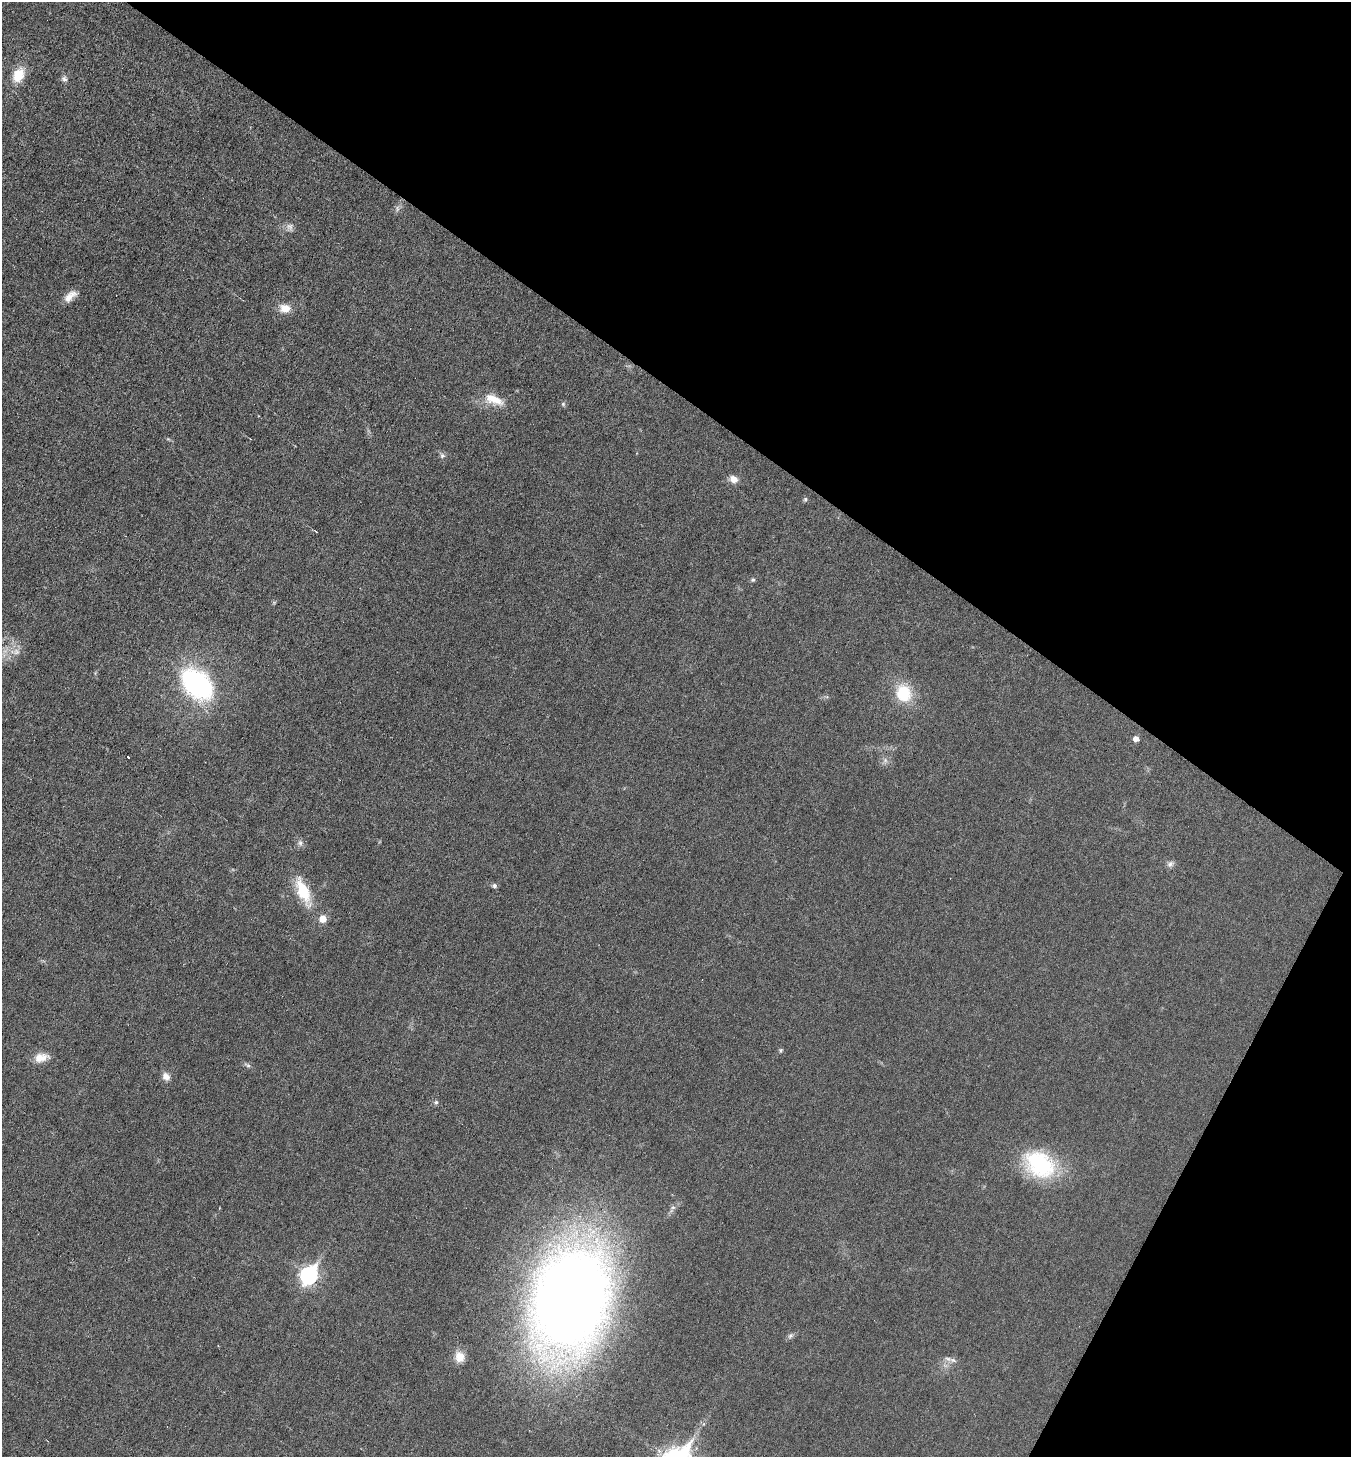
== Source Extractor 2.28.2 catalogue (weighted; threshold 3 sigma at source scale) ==
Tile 8 of 4 x 4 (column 4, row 2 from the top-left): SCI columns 4194-5542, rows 2913-4367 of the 5830 x 5822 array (HDU 1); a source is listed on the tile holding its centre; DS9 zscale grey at full resolution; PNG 1353 x 1459 px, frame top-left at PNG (2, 2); no overlay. Shown black and unused: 32% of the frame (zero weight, under 3 of 6 exposures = <1% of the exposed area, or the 3 px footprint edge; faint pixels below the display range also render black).
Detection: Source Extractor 2.28.2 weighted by HDU 2 'WHT'; one run over the whole footprint, this tile lists its part. Background 0.0178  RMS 0.0036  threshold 0.0147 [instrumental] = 3 sigma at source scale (4.09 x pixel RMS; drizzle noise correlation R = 1.36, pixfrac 0.8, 0.05/0.05 arcsec/px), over >= 5 px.
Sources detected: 36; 1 too faint to see at this stretch — not listed; the other 35 listed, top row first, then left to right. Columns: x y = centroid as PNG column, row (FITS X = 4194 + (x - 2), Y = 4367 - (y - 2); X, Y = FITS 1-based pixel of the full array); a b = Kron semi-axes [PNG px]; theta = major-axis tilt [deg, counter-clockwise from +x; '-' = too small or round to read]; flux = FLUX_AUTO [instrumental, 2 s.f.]
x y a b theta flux
18 75 18 12 61 7.4
64 79 9 7 -67 1.2
290 227 11 9 -61 1.6
70 296 17 8 41 3.3
285 308 13 10 -6 4.1
494 399 29 12 -20 6.9
563 404 6 6 - 0.6
442 456 8 7 - 0.93
734 479 10 8 -27 2.7
805 499 6 5 - 0.55
753 580 7 5 40 0.57
274 602 7 4 19 0.42
16 652 16 9 1 3.3
197 684 31 21 -46 62
903 693 19 16 -64 14
1136 739 6 5 - 2
128 757 3 2 - 0.43
885 761 8 6 70 1.2
300 843 9 7 -65 1.3
1170 864 10 8 32 1.2
494 886 6 5 - 0.84
303 891 37 14 -66 12
323 919 6 6 - 4.6
781 1050 6 5 - 0.53
41 1057 20 11 13 4
247 1065 10 5 -25 0.83
166 1077 10 9 - 2.1
436 1102 5 5 - 0.66
1039 1164 40 28 -32 30
309 1275 9 7 58 97
570 1300 75 53 73 630
790 1336 9 7 62 0.94
459 1357 15 13 -79 4
948 1359 11 6 -17 1.6
945 1365 7 4 -19 0.82